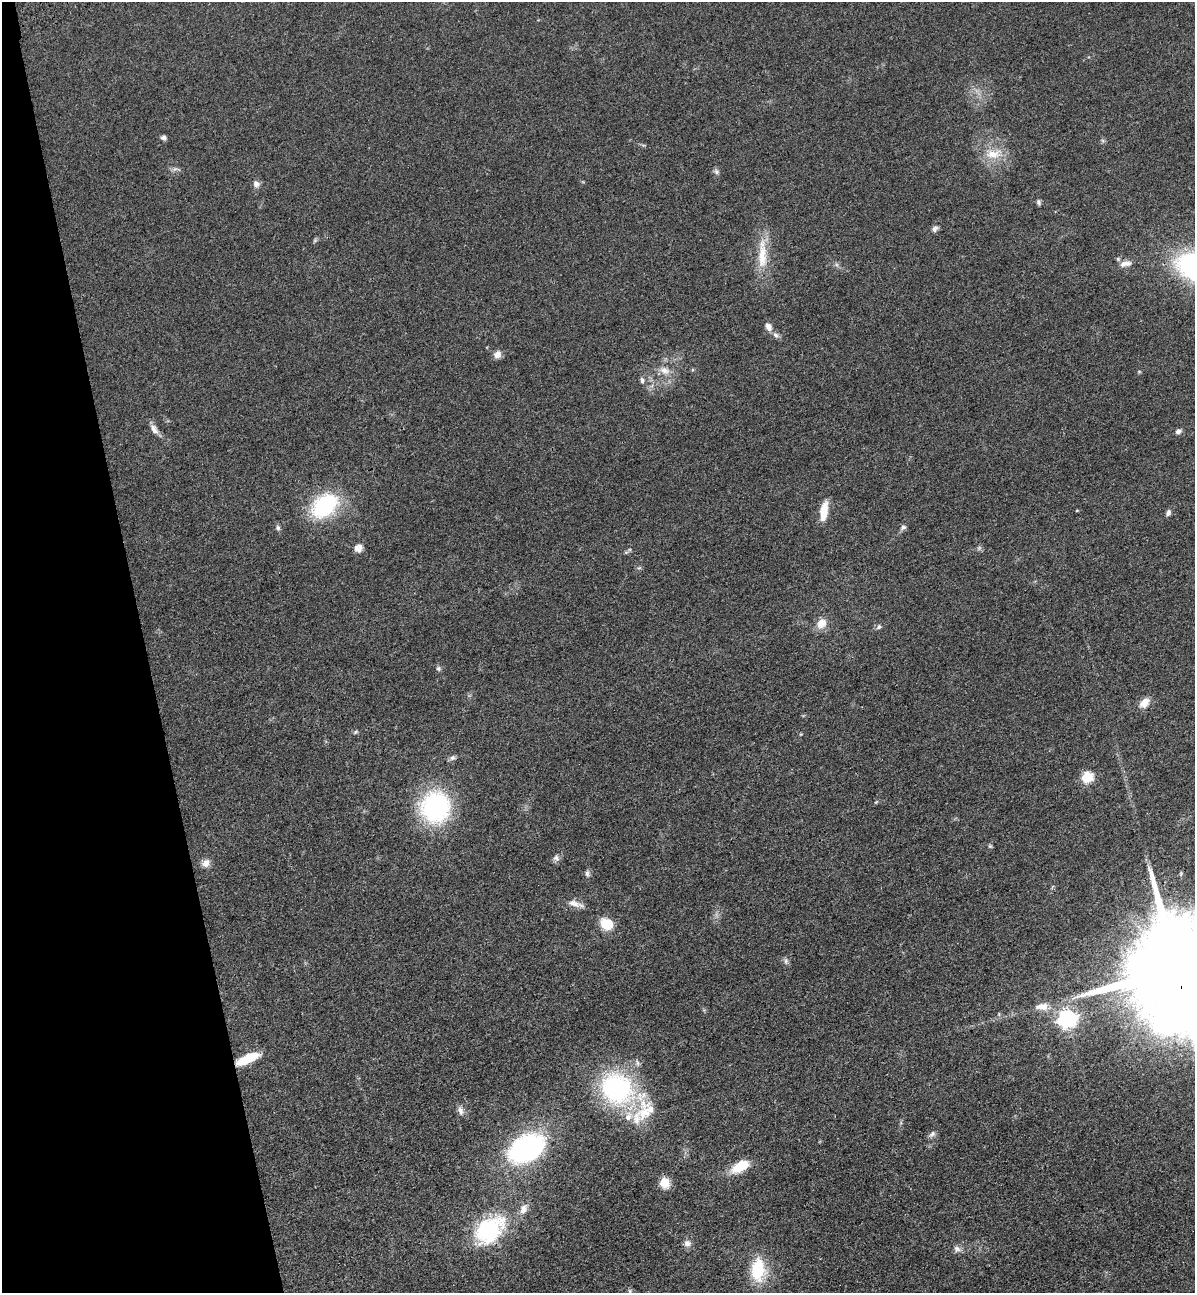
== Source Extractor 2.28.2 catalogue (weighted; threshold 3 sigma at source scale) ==
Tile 5 of 4 x 4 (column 1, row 2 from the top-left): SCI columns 307-1499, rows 2698-3988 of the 5266 x 5394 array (HDU 1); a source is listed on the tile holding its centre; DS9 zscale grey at full resolution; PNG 1197 x 1295 px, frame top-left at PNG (2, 2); no overlay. Shown black and unused: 12% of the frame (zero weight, under 3 of 4 exposures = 6% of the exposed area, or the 3 px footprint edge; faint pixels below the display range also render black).
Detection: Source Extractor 2.28.2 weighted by HDU 2 'WHT'; one run over the whole footprint, this tile lists its part. Background 0.056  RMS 0.0058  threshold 0.026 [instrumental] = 3 sigma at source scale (4.5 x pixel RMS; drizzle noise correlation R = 1.50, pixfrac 1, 0.05/0.05 arcsec/px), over >= 5 px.
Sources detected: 61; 1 too faint to see at this stretch — not listed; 1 inside a brighter listed object's ellipse — not listed separately; the other 59 listed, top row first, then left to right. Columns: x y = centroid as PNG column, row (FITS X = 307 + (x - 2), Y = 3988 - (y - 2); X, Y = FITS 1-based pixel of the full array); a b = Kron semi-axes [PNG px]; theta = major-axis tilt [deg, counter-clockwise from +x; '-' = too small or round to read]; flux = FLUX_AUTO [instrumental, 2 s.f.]
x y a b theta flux
163 137 7 6 - 1.5
993 154 26 13 5 12
175 169 12 5 -1 1.7
716 172 8 6 -41 1.5
256 184 8 8 - 2.7
1039 202 7 5 -76 1.2
935 229 8 7 - 1.9
315 240 6 5 - 0.9
762 256 39 12 89 16
1125 264 18 8 9 4.1
768 327 11 8 -67 3.3
776 335 10 6 -51 2
497 354 10 9 - 3.2
665 370 16 10 -24 5.6
642 380 8 6 -73 1.5
154 429 15 8 -56 3.5
1178 431 8 5 28 1.7
324 506 32 22 37 48
1077 510 4 3 - 0.45
824 511 21 8 81 11
1168 513 8 6 69 1.7
903 527 8 6 32 1.6
278 528 7 6 - 1.3
358 548 10 9 - 3.8
639 568 7 4 18 0.81
821 623 14 11 53 6.4
879 627 7 6 - 1.5
438 669 6 6 - 1.2
1144 703 15 10 44 5.4
356 732 7 5 41 0.93
801 734 5 4 - 0.49
452 758 8 7 - 1.6
1087 777 6 6 - 43
876 802 7 4 44 0.65
435 807 25 24 - 93
990 846 6 5 - 0.81
556 858 9 8 - 2
205 863 11 9 47 3.8
587 874 9 6 -81 1.6
574 903 19 8 -16 4.8
606 924 15 12 -38 11
786 961 10 5 -84 1.4
1177 968 33 21 -81 22000
1042 1007 19 10 2 6.5
1067 1019 7 7 - 250
248 1059 24 8 24 17
617 1088 33 26 -27 98
460 1111 13 7 -78 2.6
644 1112 46 27 62 26
932 1134 11 6 42 1.9
526 1148 33 21 28 110
741 1166 19 10 31 15
664 1183 6 5 - 29
523 1209 14 9 66 4.7
489 1230 40 27 41 52
687 1243 10 8 -6 2.8
957 1249 10 8 -39 2.4
758 1270 28 17 89 24
630 1291 6 4 -71 0.87
Overlapping masked pixels (flux is a lower limit): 3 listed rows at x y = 1177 968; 248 1059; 489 1230
Isophote crosses this tile's border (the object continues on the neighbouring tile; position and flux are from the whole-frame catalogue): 1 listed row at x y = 1177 968